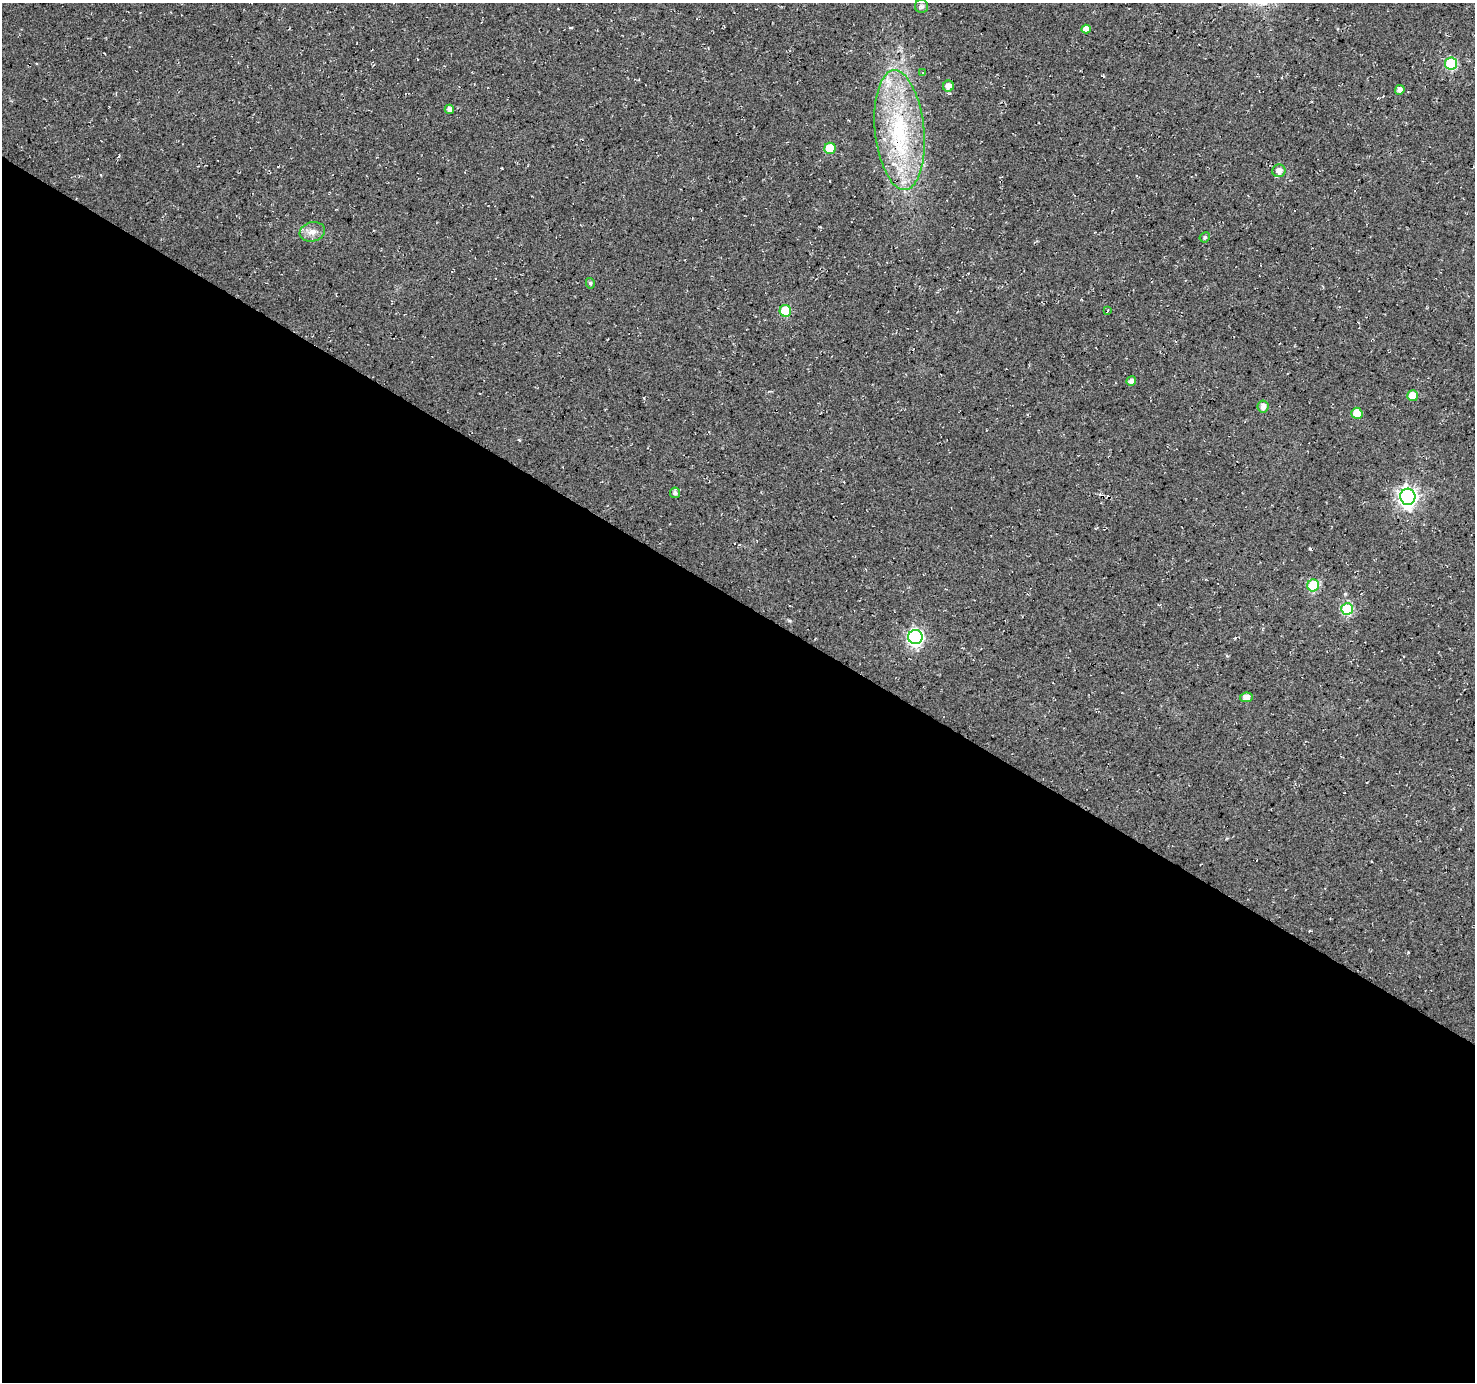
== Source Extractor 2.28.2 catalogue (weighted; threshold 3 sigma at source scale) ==
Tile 14 of 4 x 4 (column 2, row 4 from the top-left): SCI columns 1481-2953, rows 255-1634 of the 5900 x 5964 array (HDU 1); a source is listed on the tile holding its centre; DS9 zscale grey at full resolution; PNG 1477 x 1384 px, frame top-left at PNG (2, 3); each listed source drawn as its Kron ellipse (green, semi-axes under 4 px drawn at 4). Shown black and unused: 57% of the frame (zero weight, under 3 of 4 exposures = <1% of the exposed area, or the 3 px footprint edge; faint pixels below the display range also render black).
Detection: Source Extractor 2.28.2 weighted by HDU 2 'WHT'; one run over the whole footprint, this tile lists its part. Background 0.0119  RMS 0.0054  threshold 0.0245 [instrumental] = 3 sigma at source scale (4.5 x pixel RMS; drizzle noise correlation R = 1.50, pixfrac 1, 0.0396/0.0396 arcsec/px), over >= 5 px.
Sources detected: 26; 1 cosmic-ray / hot-pixel residue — neither listed nor drawn; the other 25 listed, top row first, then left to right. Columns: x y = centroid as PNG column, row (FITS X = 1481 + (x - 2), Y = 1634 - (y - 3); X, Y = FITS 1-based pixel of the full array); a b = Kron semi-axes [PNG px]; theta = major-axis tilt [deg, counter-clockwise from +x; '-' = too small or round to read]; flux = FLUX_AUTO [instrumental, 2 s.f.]
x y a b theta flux
921 6 6 6 - 1.3
1086 29 5 4 - 3.4
1451 63 6 6 - 38
922 73 4 2 - 0.46
948 86 5 5 - 3.9
1400 90 5 4 - 2.6
449 109 4 4 - 2.8
899 130 60 24 -84 61
830 148 5 5 - 18
1279 171 6 6 - 3.4
312 232 13 9 14 4.1
1205 237 5 5 - 0.91
590 283 5 4 - 1.1
1108 310 3 3 - 0.42
785 311 6 6 - 23
1131 381 5 4 - 2.4
1413 396 5 5 - 10
1263 406 6 5 - 2.8
1357 413 5 5 - 10
675 493 5 5 - 1.8
1408 497 8 7 - 240
1313 585 6 6 - 36
1347 609 6 6 - 41
915 637 7 7 - 130
1246 697 6 4 9 4
Overlapping masked pixels (flux is a lower limit): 1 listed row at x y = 899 130